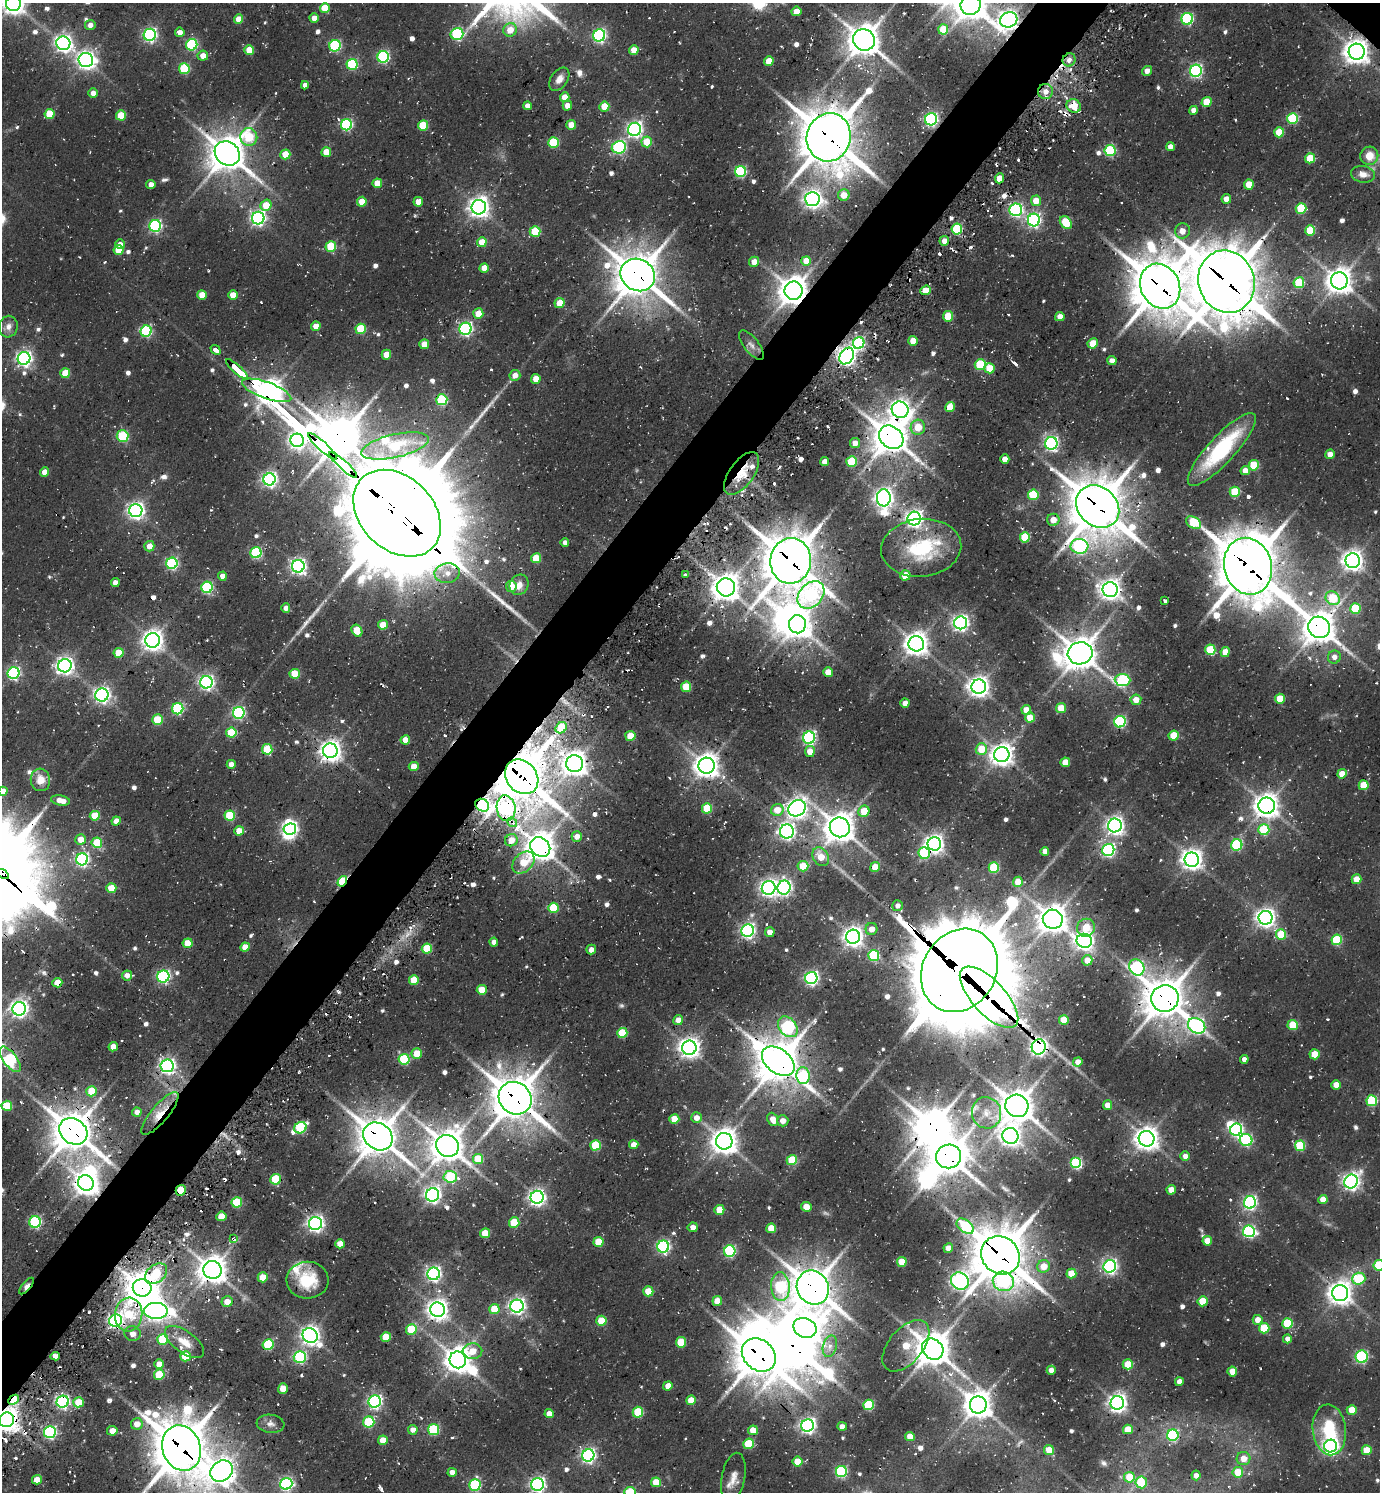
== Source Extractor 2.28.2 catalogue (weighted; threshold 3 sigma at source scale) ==
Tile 7 of 4 x 4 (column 3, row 2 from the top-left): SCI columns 3056-4433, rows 3011-4500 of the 5998 x 5989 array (HDU 1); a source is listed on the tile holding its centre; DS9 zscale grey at full resolution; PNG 1382 x 1494 px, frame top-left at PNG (2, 3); each listed source drawn as its Kron ellipse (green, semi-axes under 4 px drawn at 4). Shown black and unused: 5% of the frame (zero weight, under 2 of 3 exposures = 3% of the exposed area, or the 3 px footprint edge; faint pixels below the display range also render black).
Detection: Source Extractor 2.28.2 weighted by HDU 2 'WHT'; one run over the whole footprint, this tile lists its part. Background 0.102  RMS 0.0087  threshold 0.039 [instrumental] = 3 sigma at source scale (4.5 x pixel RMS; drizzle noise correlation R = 1.50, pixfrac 1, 0.05/0.05 arcsec/px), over >= 5 px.
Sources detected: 749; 6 too faint to see at this stretch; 20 inside a brighter object's white glare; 26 cosmic-ray / hot-pixel residue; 6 long thin detections or spike segments (spike, bleed or trail) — neither listed nor drawn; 9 inside a brighter listed object's ellipse — not listed separately; of the other 682, all 500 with FLUX_AUTO >= 4.84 (the completeness limit of this list) listed and drawn (182 fainter detections not listed), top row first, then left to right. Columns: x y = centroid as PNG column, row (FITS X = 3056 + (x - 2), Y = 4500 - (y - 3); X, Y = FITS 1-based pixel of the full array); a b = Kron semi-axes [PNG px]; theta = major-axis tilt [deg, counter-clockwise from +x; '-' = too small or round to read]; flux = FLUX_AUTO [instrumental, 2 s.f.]
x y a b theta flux
13 4 7 7 - 720
971 5 10 9 - 1300
325 8 5 5 - 23
796 11 5 4 - 14
314 18 4 4 - 7.6
239 19 5 4 - 15
1187 19 6 5 - 120
1009 20 9 7 23 560
90 25 5 5 - 5.4
943 29 5 5 - 25
510 30 7 6 - 13
180 32 5 4 - 6.3
457 34 6 6 - 98
150 35 6 6 - 210
599 35 6 6 - 190
864 40 11 10 - 1600
63 43 7 7 - 370
192 45 6 5 - 98
335 46 6 5 - 110
249 50 5 4 - 21
634 50 5 4 - 12
1357 52 8 8 - 930
203 56 5 5 - 8.8
383 57 6 5 - 130
86 60 7 7 - 440
1069 60 7 6 - 5
769 61 5 4 - 15
352 64 5 5 - 82
184 69 5 5 - 57
1147 71 5 4 - 6.2
1196 71 6 6 - 180
559 79 13 8 54 6.9
305 85 4 4 - 5.3
1045 92 7 7 - 7.6
93 93 4 4 - 7.7
565 97 5 4 - 13
1207 102 5 5 - 19
527 106 4 4 - 5.3
567 106 5 4 - 7.5
1074 106 7 6 - 20
604 107 5 5 - 21
1193 110 4 4 - 5.9
49 114 5 5 - 28
121 115 5 5 - 25
1292 118 5 5 - 70
931 119 6 6 - 160
346 125 6 5 - 120
423 125 5 5 - 36
571 125 5 5 - 14
634 129 7 6 - 300
1279 132 5 5 - 24
249 137 9 8 - 48
829 137 24 22 75 3600
553 142 5 5 - 53
647 142 5 5 - 24
1170 146 4 4 - 5.4
619 147 7 6 - 140
1110 151 6 5 - 80
326 152 5 5 - 17
227 153 13 11 -39 1900
285 154 5 5 - 23
1369 156 9 9 - 13
1310 158 5 5 - 30
740 171 5 5 - 100
1363 174 12 8 -10 6.7
999 178 5 4 - 12
377 183 5 4 - 14
1249 184 5 4 - 16
151 185 4 4 - 7.6
844 195 6 5 - 14
812 199 7 7 - 480
1226 199 5 4 - 9.2
1036 201 5 5 - 15
362 202 5 4 - 18
418 202 5 5 - 12
266 205 6 5 - 18
479 207 7 7 - 610
1301 208 5 5 - 49
1016 210 6 6 - 200
258 218 6 6 - 280
1034 220 6 6 - 210
1066 223 7 5 -50 35
155 226 6 5 - 150
957 229 5 5 - 82
1310 230 5 5 - 38
1182 231 7 7 - 8.4
535 232 5 5 - 46
944 241 5 4 - 7.2
482 242 5 4 - 18
120 244 5 5 - 5.6
331 246 5 5 - 43
118 250 5 5 - 21
806 261 5 4 - 12
754 262 5 5 - 8.4
484 268 5 4 - 12
638 275 18 15 -31 2600
1339 281 8 8 - 1000
1226 282 31 28 -71 4600
1299 283 5 5 - 47
1160 286 23 19 -64 3500
926 290 5 4 - 16
793 291 9 9 - 1300
202 295 5 5 - 15
233 295 5 4 - 14
560 303 5 5 - 20
478 314 5 5 - 19
948 316 5 5 - 31
1060 317 4 4 - 7.3
316 326 5 4 - 11
8 327 11 9 79 5.6
361 329 5 5 - 43
466 329 6 6 - 200
146 331 6 5 - 110
913 341 5 4 - 17
859 343 6 5 - 130
1093 343 5 5 - 19
424 344 5 4 - 15
751 345 18 7 -52 5.5
215 350 5 3 - 210
386 355 5 5 - 18
847 356 9 6 56 420
24 358 6 6 - 310
1112 360 4 4 - 5
980 364 5 5 - 54
989 368 5 5 - 20
237 369 14 3 -42 440
65 373 5 5 - 24
515 375 5 5 - 8
536 379 5 4 - 14
267 390 26 8 -20 1400
442 400 5 5 - 80
950 407 5 4 - 16
900 410 8 8 - 500
918 427 7 7 - 16
123 436 6 5 - 58
891 437 13 10 -39 2100
297 440 7 6 - 410
855 443 5 5 - 7.8
1051 443 6 6 - 230
322 446 19 4 -42 3500
395 446 35 11 13 56
1222 449 48 13 47 86
1330 454 5 4 - 8.7
1005 459 4 4 - 9
825 462 4 4 - 8.7
852 462 5 5 - 47
343 465 18 4 -42 3400
1254 465 5 5 - 33
1245 471 5 4 - 8.4
45 472 5 4 - 11
742 473 25 12 54 23
269 479 6 6 - 260
1235 492 5 5 - 40
1033 495 5 5 - 44
884 498 8 7 - 490
1098 506 23 19 -43 3400
136 511 6 6 - 380
397 513 50 36 -44 25000
914 519 7 6 - 390
1053 520 6 6 - 10
1194 523 8 5 -31 47
1025 537 5 5 - 46
565 542 4 4 - 4.8
149 546 5 5 - 8.9
1080 546 9 7 -3 220
921 548 40 29 6 68
256 553 5 5 - 93
536 558 5 5 - 28
791 561 23 20 83 3500
1353 561 7 7 - 630
172 563 6 5 - 130
298 566 6 6 - 310
1248 566 29 24 -74 5000
447 573 13 10 8 9.2
685 575 3 3 - 6.6
905 575 5 5 - 19
222 576 4 4 - 8
115 583 4 4 - 8.7
519 585 10 9 - 8.1
511 586 5 5 - 15
207 587 6 5 - 110
726 587 9 9 - 1300
1110 590 7 7 - 660
811 595 15 11 47 110
1333 598 8 6 -39 45
1165 601 3 3 - 18
286 608 4 4 - 6.1
1355 608 5 5 - 44
961 623 6 6 - 330
797 624 9 8 - 1200
383 625 5 4 - 18
1319 627 11 10 - 1600
357 631 6 5 - 28
153 640 7 7 - 680
916 644 8 7 - 850
1210 650 5 5 - 43
1225 652 5 4 - 12
119 653 5 5 - 27
1080 653 12 11 - 1800
1334 657 6 6 - 6
65 666 7 6 - 400
828 672 5 5 - 14
14 673 6 5 - 170
295 674 5 5 - 32
1122 680 8 6 -5 99
206 682 6 6 - 260
686 687 5 5 - 29
979 687 7 7 - 640
102 695 6 6 - 300
1280 699 5 5 - 25
1136 700 5 5 - 11
905 703 5 4 - 6.4
1061 708 5 5 - 20
178 709 5 5 - 97
1026 710 5 5 - 13
239 713 6 6 - 130
1030 717 5 5 - 14
157 720 5 5 - 35
1120 722 6 5 - 120
561 728 6 5 - 39
231 733 5 5 - 44
630 736 5 5 - 21
1174 736 5 5 - 27
809 738 6 6 - 190
405 740 4 4 - 12
267 749 5 5 - 48
981 749 6 5 - 23
330 751 7 7 - 690
810 751 5 5 - 13
1002 755 8 7 - 790
1065 762 5 4 - 16
231 764 4 4 - 7.8
575 764 8 8 - 980
414 766 5 4 - 15
707 766 8 8 - 960
1342 774 5 4 - 13
522 777 19 15 -51 3800
40 780 11 9 -83 11
1364 785 5 5 - 25
3 791 4 4 - 11
61 800 9 5 -10 11
482 805 7 6 - 220
1267 806 8 8 - 900
506 808 13 9 -81 200
707 808 5 5 - 37
797 808 9 7 36 540
777 810 6 5 - 15
864 811 6 5 - 20
95 816 5 5 - 27
230 816 5 5 - 52
116 821 5 4 - 11
512 822 5 4 - 13
1115 825 7 7 - 430
840 827 10 9 - 1400
290 829 6 5 - 240
1264 830 5 5 - 53
239 831 5 4 - 16
787 831 7 7 - 320
577 836 5 5 - 7
81 839 5 5 - 12
511 840 6 6 - 13
97 843 5 5 - 38
934 844 7 6 - 480
1237 845 6 5 - 83
540 847 11 9 -40 1500
1108 850 6 6 - 190
1045 851 4 4 - 5.8
924 853 6 5 - 63
821 857 10 7 -58 14
82 859 6 6 - 190
1192 860 7 7 - 670
523 862 13 9 44 23
803 866 5 5 - 25
875 867 5 4 - 18
994 868 5 5 - 54
3 874 7 4 -33 1100
1357 879 5 4 - 17
342 881 5 4 - 80
1018 882 5 5 - 16
111 888 5 5 - 21
769 888 7 6 - 360
784 888 7 6 - 270
897 906 5 5 - 5.3
553 908 5 5 - 39
1266 918 7 7 - 530
1053 919 10 9 - 1200
1086 928 9 9 - 20
871 929 6 6 - 8.2
748 931 6 6 - 260
770 932 5 5 - 7
1281 934 5 5 - 32
853 937 7 7 - 570
1337 940 5 5 - 58
1084 941 7 7 - 480
494 942 4 4 - 5
188 943 5 4 - 20
245 947 5 4 - 13
427 949 5 5 - 40
591 950 5 4 - 5.3
874 956 5 5 - 64
1087 960 5 5 - 11
1137 967 8 7 - 170
959 970 43 36 58 13000
127 975 5 5 - 6.2
163 977 6 6 - 160
811 978 6 6 - 230
414 980 5 5 - 28
57 983 5 5 - 17
482 990 5 5 - 18
989 997 39 16 -47 710
1165 998 14 13 - 2500
19 1009 7 6 - 350
678 1020 5 4 - 9.8
1064 1020 5 5 - 21
1293 1025 5 5 - 31
1197 1026 9 7 -34 240
788 1027 11 8 -49 140
622 1033 5 5 - 41
113 1047 5 4 - 9.6
1039 1047 7 7 - 440
689 1048 7 7 - 620
417 1053 5 5 - 18
1315 1054 5 5 - 22
10 1059 15 6 -54 120
404 1059 5 5 - 63
1244 1059 4 4 - 5.3
778 1061 18 12 -38 3600
1078 1062 5 4 - 8.2
167 1066 6 6 - 290
803 1076 8 6 -87 60
1336 1085 5 4 - 12
92 1091 5 5 - 34
515 1098 17 15 -43 2700
1372 1101 5 5 - 74
1107 1105 5 4 - 8.3
7 1106 5 5 - 32
1017 1106 12 11 - 1700
137 1112 5 4 - 6.4
160 1113 27 8 50 21
986 1113 16 14 -81 15
696 1118 5 5 - 7.4
674 1119 5 5 - 23
773 1119 7 5 -66 8.8
783 1121 5 5 - 7.2
300 1128 6 5 - 75
1236 1130 6 5 - 180
73 1131 15 12 -37 2200
378 1136 15 13 -37 2400
1010 1136 8 8 - 590
1147 1139 8 7 - 850
1246 1140 6 6 - 120
724 1141 8 8 - 1000
595 1145 5 5 - 45
634 1145 4 4 - 10
447 1146 11 11 - 1700
1300 1146 5 5 - 46
949 1156 12 12 - 2100
1185 1156 5 4 - 5.4
478 1159 5 5 - 29
792 1160 5 5 - 40
1076 1163 5 5 - 86
450 1177 6 6 - 55
276 1179 5 5 - 53
1351 1182 7 6 - 370
86 1183 8 7 - 870
181 1190 5 5 - 26
1171 1190 4 4 - 12
432 1195 7 6 - 320
537 1197 6 6 - 380
1323 1199 4 4 - 13
237 1202 5 5 - 52
1250 1202 6 6 - 210
806 1207 5 5 - 13
719 1210 5 5 - 20
221 1216 5 5 - 17
35 1222 6 5 - 120
514 1222 5 5 - 36
315 1224 6 6 - 340
965 1226 10 6 -37 59
693 1227 5 5 - 5.3
771 1228 5 5 - 21
1249 1231 6 6 - 150
485 1233 5 5 - 25
233 1239 4 3 - 6.1
1207 1241 5 4 - 13
598 1242 5 5 - 29
340 1244 5 4 - 12
663 1247 6 6 - 170
948 1248 5 4 - 7.7
730 1251 5 5 - 110
1000 1255 20 18 -44 3600
902 1262 5 5 - 23
1379 1265 5 5 - 58
1044 1266 6 6 - 14
1110 1266 6 6 - 250
212 1270 9 9 - 1300
1071 1273 5 5 - 24
156 1274 12 8 40 42
434 1274 6 6 - 260
263 1277 5 5 - 18
1359 1279 6 6 - 60
307 1280 21 18 -1 33
960 1281 9 8 - 420
1003 1281 11 9 -21 75
26 1286 10 4 50 14
780 1287 14 9 -86 100
142 1288 9 8 - 1700
813 1288 17 15 -59 2300
648 1291 5 5 - 28
1340 1293 8 8 - 820
717 1301 5 5 - 16
1203 1301 5 5 - 26
227 1302 5 5 - 8.8
517 1306 6 6 - 340
494 1309 5 5 - 24
437 1310 7 7 - 640
156 1311 12 8 -1 540
129 1314 17 13 84 54
1258 1320 5 5 - 10
116 1321 6 6 - 210
601 1321 5 5 - 29
1287 1323 5 5 - 48
805 1328 12 9 -23 1100
1264 1328 5 5 - 39
411 1329 5 5 - 43
133 1334 8 7 - 6
310 1335 8 7 - 500
386 1337 5 5 - 24
163 1339 5 5 - 43
1287 1339 4 4 - 5
184 1342 23 10 -36 14
681 1342 5 5 - 31
268 1345 5 5 - 66
830 1346 11 7 74 6
906 1346 30 17 50 33
933 1349 11 9 -42 1800
472 1351 10 8 3 17
759 1355 18 15 -43 2900
55 1356 5 4 - 5.3
185 1356 5 5 - 32
300 1357 6 6 - 130
1362 1357 6 6 - 110
458 1360 8 8 - 1000
159 1364 5 4 - 11
1128 1364 5 5 - 27
1051 1370 4 4 - 8.7
1232 1372 5 4 - 15
159 1375 5 5 - 42
1179 1382 4 4 - 7.6
668 1386 5 4 - 8.9
283 1388 5 5 - 15
14 1400 6 4 45 37
691 1400 5 4 - 16
63 1402 6 6 - 210
78 1402 5 5 - 21
375 1402 6 6 - 220
1117 1403 6 6 - 460
868 1405 5 5 - 62
978 1405 8 8 - 1100
1352 1410 5 4 - 19
638 1412 5 5 - 48
549 1414 4 4 - 9.5
7 1420 7 7 - 950
369 1422 6 5 - 61
137 1424 6 5 - 8.9
270 1424 14 9 -7 5.3
808 1426 6 6 - 300
842 1426 5 4 - 5.6
433 1429 5 5 - 74
1128 1429 5 5 - 20
413 1430 5 5 - 6.2
753 1430 5 5 - 18
1329 1430 25 16 -83 46
112 1431 5 5 - 10
50 1432 6 6 - 150
1173 1435 6 5 - 100
910 1436 5 4 - 13
383 1440 5 5 - 16
749 1444 5 5 - 37
1331 1446 6 6 - 340
181 1448 23 19 -71 3800
1049 1450 5 5 - 17
1367 1450 5 5 - 24
588 1455 6 6 - 250
1243 1459 7 6 - 12
798 1462 5 5 - 18
222 1471 12 10 37 960
841 1471 5 5 - 110
452 1472 4 4 - 7.4
1238 1472 5 5 - 25
1196 1475 5 4 - 5.4
1129 1477 5 5 - 25
733 1478 25 11 79 11
37 1480 5 4 - 12
656 1482 5 5 - 22
1141 1482 6 5 - 33
286 1484 6 6 - 180
537 1484 6 6 - 280
475 1485 6 5 - 100
630 1492 5 5 - 51
Overlapping masked pixels (flux is a lower limit): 64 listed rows (the first 20) at x y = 1009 20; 1357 52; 1069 60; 1045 92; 1074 106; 829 137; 227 153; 638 275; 1226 282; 1160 286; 793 291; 847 356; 237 369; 267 390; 900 410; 891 437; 297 440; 322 446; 343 465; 742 473
Isophote crosses this tile's border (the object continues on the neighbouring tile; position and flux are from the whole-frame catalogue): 11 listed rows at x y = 13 4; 971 5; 3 791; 3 874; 10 1059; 1379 1265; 7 1420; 181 1448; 222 1471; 537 1484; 630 1492